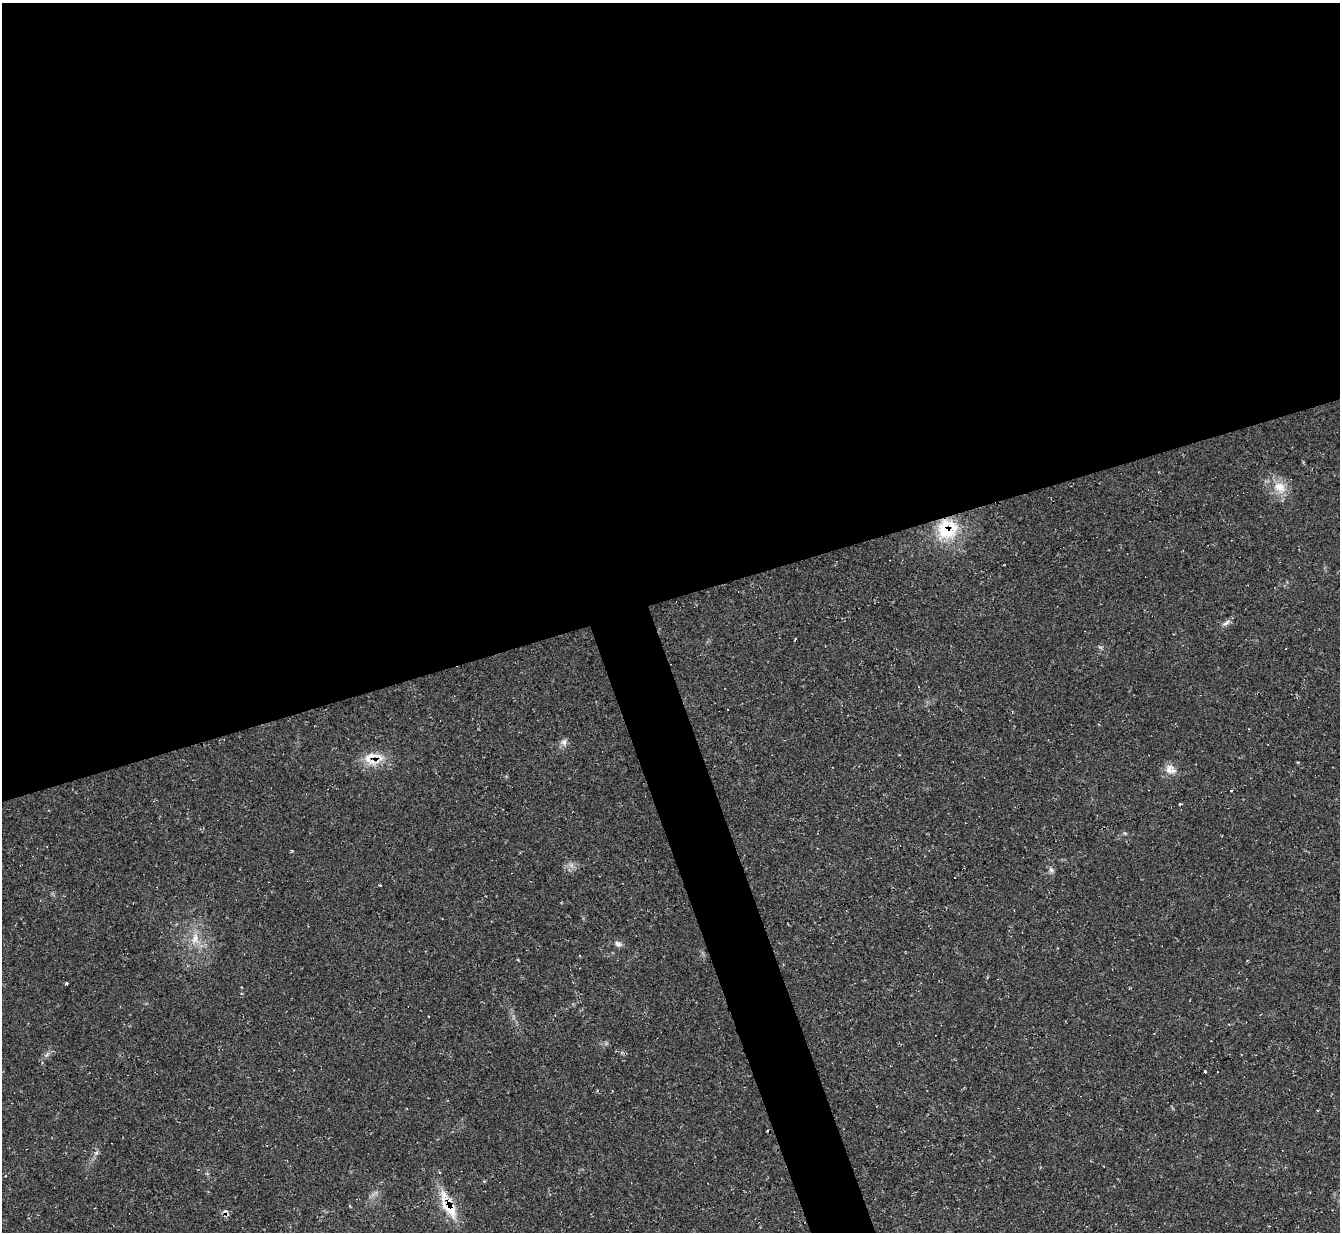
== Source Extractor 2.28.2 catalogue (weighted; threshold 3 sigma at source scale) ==
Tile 2 of 4 x 4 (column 2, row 1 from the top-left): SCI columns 1346-2683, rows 3967-5196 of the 5358 x 5342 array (HDU 1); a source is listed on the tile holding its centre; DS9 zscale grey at full resolution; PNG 1342 x 1234 px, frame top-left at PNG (2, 3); no overlay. Shown black and unused: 51% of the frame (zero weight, under 2 of 3 exposures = <1% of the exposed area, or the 3 px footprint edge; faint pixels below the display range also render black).
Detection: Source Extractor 2.28.2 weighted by HDU 2 'WHT'; one run over the whole footprint, this tile lists its part. Background 0.0474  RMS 0.0067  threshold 0.0302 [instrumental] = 3 sigma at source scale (4.5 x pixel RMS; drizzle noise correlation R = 1.50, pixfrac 1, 0.05/0.05 arcsec/px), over >= 5 px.
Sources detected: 19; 1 cosmic-ray / hot-pixel residue — not listed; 5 inside a brighter listed object's ellipse — not listed separately; the other 13 listed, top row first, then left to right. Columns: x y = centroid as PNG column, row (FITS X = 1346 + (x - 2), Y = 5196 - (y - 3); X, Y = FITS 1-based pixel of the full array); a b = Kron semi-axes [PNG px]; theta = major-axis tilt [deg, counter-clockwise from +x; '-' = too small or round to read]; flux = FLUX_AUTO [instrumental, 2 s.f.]
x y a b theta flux
1280 487 17 13 -24 11
947 529 23 22 - 32
1226 623 12 5 32 2.4
564 742 9 7 89 2.8
374 756 28 9 -9 10
1170 769 15 12 -30 6
1180 804 3 3 - 4.4
1051 870 8 5 -53 1.7
195 938 17 8 76 6.9
618 944 9 7 -32 2.4
518 959 3 2 - 0.92
1205 1072 3 3 - 1.9
451 1209 24 15 -65 16
Overlapping masked pixels (flux is a lower limit): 3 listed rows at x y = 947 529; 374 756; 451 1209